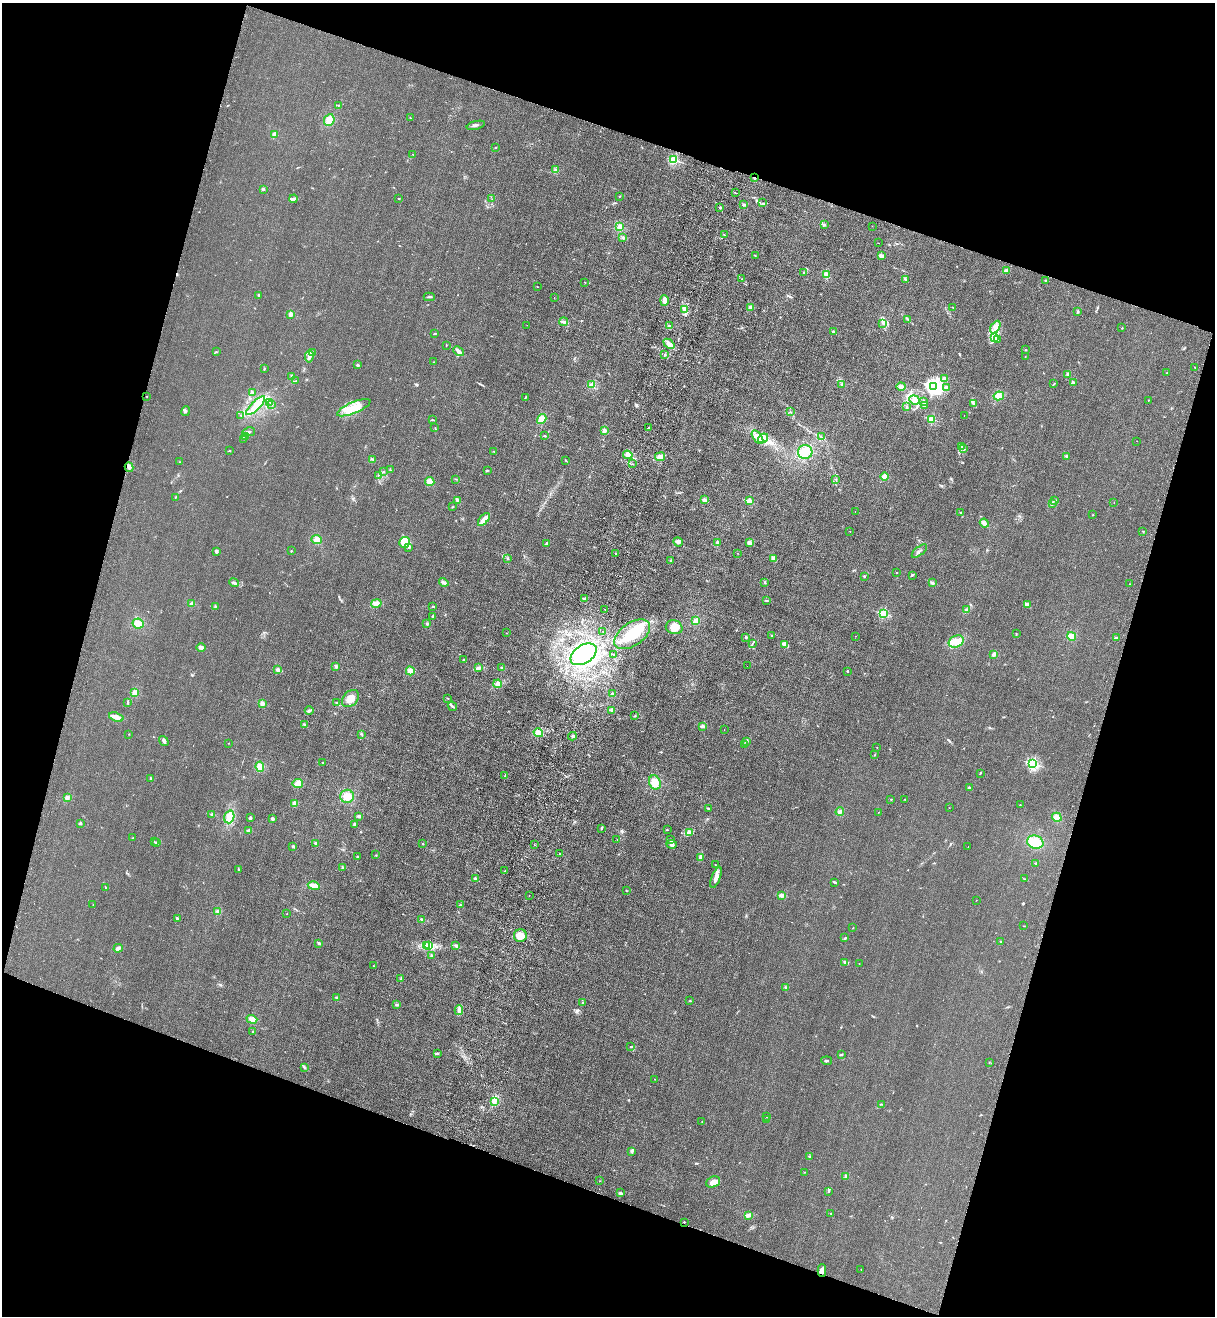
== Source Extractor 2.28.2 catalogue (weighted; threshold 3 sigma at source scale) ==
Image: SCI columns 370-5219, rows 46-5298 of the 5463 x 5344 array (HDU 1 of 3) = the unmasked area's bounding box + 8 px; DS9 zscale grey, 4 x 4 block average (1 PNG px = mean of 4 x 4 image px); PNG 1217 x 1318 px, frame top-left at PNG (2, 3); each listed source drawn as its Kron ellipse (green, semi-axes under 4 px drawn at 4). Shown black and unused: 36% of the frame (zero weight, under 3 of 4 exposures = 6% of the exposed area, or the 3 px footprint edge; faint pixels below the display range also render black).
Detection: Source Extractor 2.28.2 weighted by HDU 2 'WHT'. Background 0.0139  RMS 0.0055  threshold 0.0247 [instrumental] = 3 sigma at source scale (4.5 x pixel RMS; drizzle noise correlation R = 1.50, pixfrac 1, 0.05/0.05 arcsec/px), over >= 5 px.
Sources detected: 390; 5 inside a brighter object's white glare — neither listed nor drawn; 7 coinciding with a brighter row at this scale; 26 inside a brighter listed object's ellipse — not listed separately; the other 352 listed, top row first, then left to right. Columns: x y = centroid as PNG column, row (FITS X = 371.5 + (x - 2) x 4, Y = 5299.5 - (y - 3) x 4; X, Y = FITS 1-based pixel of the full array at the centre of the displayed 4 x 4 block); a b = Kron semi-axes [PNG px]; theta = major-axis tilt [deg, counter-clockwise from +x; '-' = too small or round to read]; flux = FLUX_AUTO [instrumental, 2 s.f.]
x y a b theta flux
339 105 2 2 - 1.9
410 118 2 2 - 1.7
329 120 6 5 - 24
476 125 9 2 13 6.4
274 134 2 2 - 79
495 148 3 2 - 1.4
412 154 2 2 - 0.62
673 160 2 2 - 270
556 169 3 2 - 3.9
754 178 3 2 - 3
263 189 3 3 - 4.4
736 193 2 2 - 1.5
619 196 2 2 - 2.8
399 198 2 2 - 1.8
293 199 4 3 - 6.8
492 199 2 2 - 0.95
762 203 2 2 - 1.6
744 205 3 2 - 5.1
719 208 2 2 - 1.5
824 225 2 2 - 1.1
872 226 2 2 - 0.71
619 227 4 3 - 12
724 235 2 2 - 1.5
623 238 4 3 - 5
878 243 2 2 - 0.95
755 256 2 2 - 0.65
881 256 3 3 - 9.4
1006 271 4 3 - 8.6
803 273 2 2 - 1.2
826 275 4 3 - 9.9
742 279 2 2 - 0.77
906 279 3 2 - 4
1045 281 2 2 - 1.4
584 282 2 2 - 0.92
537 287 2 2 - 1.3
259 295 3 2 - 5.4
429 297 5 2 - 3.7
554 297 2 2 - 0.75
664 300 5 3 - 18
750 307 3 2 - 5.4
952 307 2 2 - 1.9
684 309 4 2 - 6.2
1078 312 2 2 - 4.3
290 314 2 2 - 66
907 319 3 2 - 2.9
564 322 4 3 - 8
882 323 2 2 - 2.8
527 325 2 2 - 1
669 326 2 2 - 7.5
995 327 7 4 59 17
1122 328 2 2 - 1.9
834 332 3 3 - 5.1
435 333 3 2 - 2.7
994 337 4 2 - 4.8
998 339 2 2 - 2
669 344 6 3 -42 20
446 345 2 2 - 1.5
1025 350 2 2 - 1.2
458 351 6 3 -44 11
216 352 2 2 - 1.5
313 353 2 2 - 1.2
665 355 3 2 - 2.3
309 356 6 3 80 12
1025 356 2 2 - 0.82
434 362 2 2 - 0.99
357 365 3 2 - 4.7
1195 367 2 2 - 0.84
264 369 3 2 - 2.6
1167 373 2 2 - 1.2
1068 374 3 3 - 5.8
291 376 2 2 - 2.1
945 379 4 3 - 9.3
296 381 2 2 - 1.4
1073 383 3 2 - 5
842 384 2 2 - 3.7
1054 384 4 2 - 1.8
592 385 4 3 - 11
934 386 3 2 - 1300
901 387 4 3 - 11
946 387 2 2 - 17
252 392 2 2 - 1.8
147 396 2 2 - 1.5
999 396 5 4 - 20
525 397 2 2 - 1.3
914 400 5 4 - 14
1148 400 2 2 - 1.2
923 401 4 2 - 2.3
270 402 2 2 - 1.2
973 403 4 3 - 7
271 404 2 2 - 1.1
256 406 12 4 45 31
906 406 2 2 - 1.1
924 406 4 2 - 3.1
354 408 18 5 22 47
186 411 5 2 - 4.6
791 412 2 2 - 1.6
241 415 2 2 - 1.7
964 416 2 2 - 1.3
542 419 5 4 - 20
932 419 2 2 - 180
432 420 3 2 - 2.5
435 428 3 2 - 1.8
648 428 3 2 - 3
604 431 3 3 - 7.5
249 432 6 3 12 8.1
246 436 2 2 - 2
544 436 3 2 - 2.5
757 437 7 3 -52 17
821 437 2 2 - 1.5
763 438 5 4 - 16
244 439 2 2 - 2.2
1137 441 2 2 - 0.69
962 446 2 2 - 1.5
963 449 3 2 - 2.4
229 451 3 2 - 1.9
494 451 2 2 - 5.6
805 452 7 7 - 35
628 455 5 4 - 15
1067 456 3 2 - 3.4
660 457 5 3 - 13
373 459 4 2 - 3.7
566 460 3 2 - 2.3
179 462 2 2 - 1
633 464 2 2 - 1.5
129 467 4 3 - 7.9
391 470 2 2 - 1.8
487 470 2 2 - 2.1
383 472 2 2 - 1.9
378 475 2 2 - 1.4
885 477 4 4 - 14
456 479 2 2 - 1
836 479 2 2 - 1.5
430 482 5 4 - 17
175 497 3 2 - 1.2
457 500 3 2 - 7.4
704 500 3 3 - 7
1054 500 2 2 - 1.4
749 501 2 2 - 97
1052 503 2 2 - 2.5
1114 503 2 2 - 0.85
453 507 2 2 - 1.2
855 512 2 2 - 0.49
961 513 2 2 - 2.1
1093 515 2 2 - 1.3
484 519 8 4 50 23
984 523 4 3 - 10
850 531 2 2 - 2
1143 531 2 2 - 1.5
317 540 5 4 - 16
404 542 5 5 - 20
678 542 5 3 - 11
717 542 3 3 - 5.9
546 543 3 2 - 3.6
750 543 3 3 - 10
408 547 2 2 - 3
216 551 4 3 - 5.5
291 551 2 2 - 5.6
919 551 9 2 39 6.8
615 553 2 2 - 3.5
737 553 2 2 - 0.73
773 558 3 3 - 7.1
508 559 2 2 - 2.4
671 560 2 2 - 3
896 573 2 2 - 1.1
912 575 2 2 - 3.1
864 576 2 2 - 10
444 582 5 2 - 8.8
765 582 2 2 - 1.2
234 583 5 2 - 8.8
932 583 3 2 - 5.6
1130 584 2 2 - 1.2
584 598 3 2 - 3.3
766 601 2 2 - 1.9
376 603 5 3 - 14
192 604 4 3 - 8.2
1027 605 4 3 - 9.5
215 606 2 2 - 1.8
433 607 3 2 - 2.3
605 609 2 2 - 2.8
967 610 4 3 - 7.8
883 614 2 2 - 290
432 616 2 2 - 12
696 621 4 4 - 12
138 623 5 5 - 20
427 624 3 2 - 3.2
674 627 8 7 - 33
602 631 2 2 - 1.3
506 633 2 2 - 2.3
632 634 20 11 35 97
1016 634 3 2 - 2.4
771 636 2 2 - 0.97
856 636 2 2 - 0.63
1072 636 4 4 - 12
746 637 3 2 - 6.3
1116 638 3 2 - 4.1
956 641 8 5 26 26
752 643 2 2 - 1.7
784 644 2 2 - 2.2
201 648 4 3 - 9.4
584 654 14 9 33 190
613 654 2 2 - 1.9
994 654 4 3 - 8.3
464 660 3 2 - 4.2
336 666 3 3 - 6.1
747 666 2 2 - 0.49
478 668 4 3 - 6.8
501 668 2 2 - 2.2
277 670 2 2 - 49
410 671 4 4 - 15
848 671 2 2 - 11
498 684 4 3 - 13
134 693 2 2 - 78
612 694 3 2 - 4.2
448 698 2 2 - 1.8
350 699 10 7 46 31
336 702 2 2 - 1.7
128 703 4 2 - 2.2
262 703 3 3 - 8.3
452 706 5 2 - 4.7
612 710 4 3 - 5.1
309 711 4 2 - 6.3
635 716 2 2 - 1.9
116 717 7 3 -18 22
305 725 3 3 - 4.7
702 726 3 3 - 6.6
724 730 2 2 - 1.7
538 733 5 4 - 22
129 734 2 2 - 0.97
361 734 3 2 - 2.1
572 736 4 2 - 5.1
164 741 5 3 - 8.7
747 741 3 3 - 5.2
228 743 2 2 - 0.99
744 745 2 2 - 1.8
877 747 2 2 - 1.9
874 755 2 2 - 1.1
323 763 2 2 - 1.3
1033 764 2 2 - 480
260 767 5 4 - 23
980 773 2 2 - 1.3
505 776 2 2 - 2.2
151 778 2 2 - 2
655 782 7 6 - 30
298 783 5 4 - 23
969 788 2 2 - 6.7
347 796 7 6 - 27
67 798 3 3 - 5.5
891 799 2 2 - 1.9
905 799 2 2 - 0.85
294 803 4 3 - 11
1020 805 2 2 - 1.3
708 808 2 2 - 1.6
949 808 2 2 - 0.58
840 812 4 3 - 7.7
878 812 2 2 - 0.78
212 814 3 2 - 4.2
359 816 3 3 - 6.7
229 817 6 5 - 21
1057 817 5 4 - 15
250 818 3 2 - 5.2
272 819 3 2 - 5
81 824 2 2 - 1.7
355 824 3 2 - 5.4
602 828 3 2 - 5.2
248 830 4 2 - 4.3
667 830 2 2 - 1.7
689 832 3 2 - 3.2
133 838 2 2 - 1.8
617 840 2 2 - 0.68
671 840 2 2 - 2
154 841 3 2 - 1.9
1035 842 8 6 -15 45
156 843 2 2 - 4.8
315 843 2 2 - 3
422 844 2 2 - 3.7
672 844 5 3 - 7.9
534 845 2 2 - 1.9
293 846 2 2 - 3.9
968 847 2 2 - 0.48
559 854 2 2 - 1.3
376 855 2 2 - 1.5
357 857 2 2 - 2.9
701 857 4 3 - 8.6
1036 863 2 2 - 2.3
715 864 2 2 - 0.86
343 867 2 2 - 2.3
238 869 4 2 - 2.6
505 871 2 2 - 1
716 877 11 3 70 19
475 878 3 2 - 3.7
1025 879 4 2 - 2.3
835 882 3 2 - 5.7
314 886 6 4 -12 17
105 887 2 2 - 1.7
626 891 2 2 - 2
529 895 2 2 - 0.96
781 895 3 3 - 7
976 900 2 2 - 0.81
93 905 2 2 - 0.83
460 905 2 2 - 2
218 912 4 3 - 9.8
287 914 2 2 - 2
177 918 3 2 - 7.4
422 920 3 2 - 3.5
1023 926 2 2 - 0.67
853 928 2 2 - 1.1
520 936 6 6 - 41
845 938 2 2 - 2.9
1001 941 2 2 - 2.9
319 943 3 2 - 5
426 945 2 2 - 2.1
429 946 4 2 - 6.6
456 946 3 3 - 6.2
118 948 4 3 - 9
431 955 3 2 - 2.5
845 962 3 3 - 5.3
859 963 2 2 - 0.7
373 966 2 2 - 0.83
401 978 2 2 - 1.1
786 987 3 2 - 4.1
336 997 2 2 - 3.2
690 1001 3 2 - 1.8
583 1003 3 2 - 2.6
397 1005 2 2 - 4.3
459 1010 5 3 - 14
252 1019 5 4 - 16
252 1032 2 2 - 0.92
631 1047 3 2 - 2.3
438 1054 2 2 - 2.7
841 1054 2 2 - 2.2
827 1061 5 2 - 4.4
989 1062 2 2 - 1.2
304 1067 3 2 - 3.4
655 1079 2 2 - 0.76
495 1101 3 2 - 5.7
881 1104 2 2 - 1.3
766 1117 2 2 - 0.65
767 1120 2 2 - 1.1
702 1122 2 2 - 0.95
632 1151 4 2 - 7.6
809 1157 3 2 - 2.5
804 1172 2 2 - 0.99
846 1176 2 2 - 2.5
600 1181 2 2 - 1.2
713 1182 7 5 22 16
620 1192 2 2 - 2.3
829 1192 2 2 - 1.1
831 1213 2 2 - 1.9
748 1215 4 3 - 8.4
684 1222 2 2 - 5.2
861 1269 2 2 - 0.54
822 1271 6 2 88 9.6
Overlapping masked pixels (flux is a lower limit): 1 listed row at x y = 754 178
Diffuse or blended objects may show on this block-average render without a row.